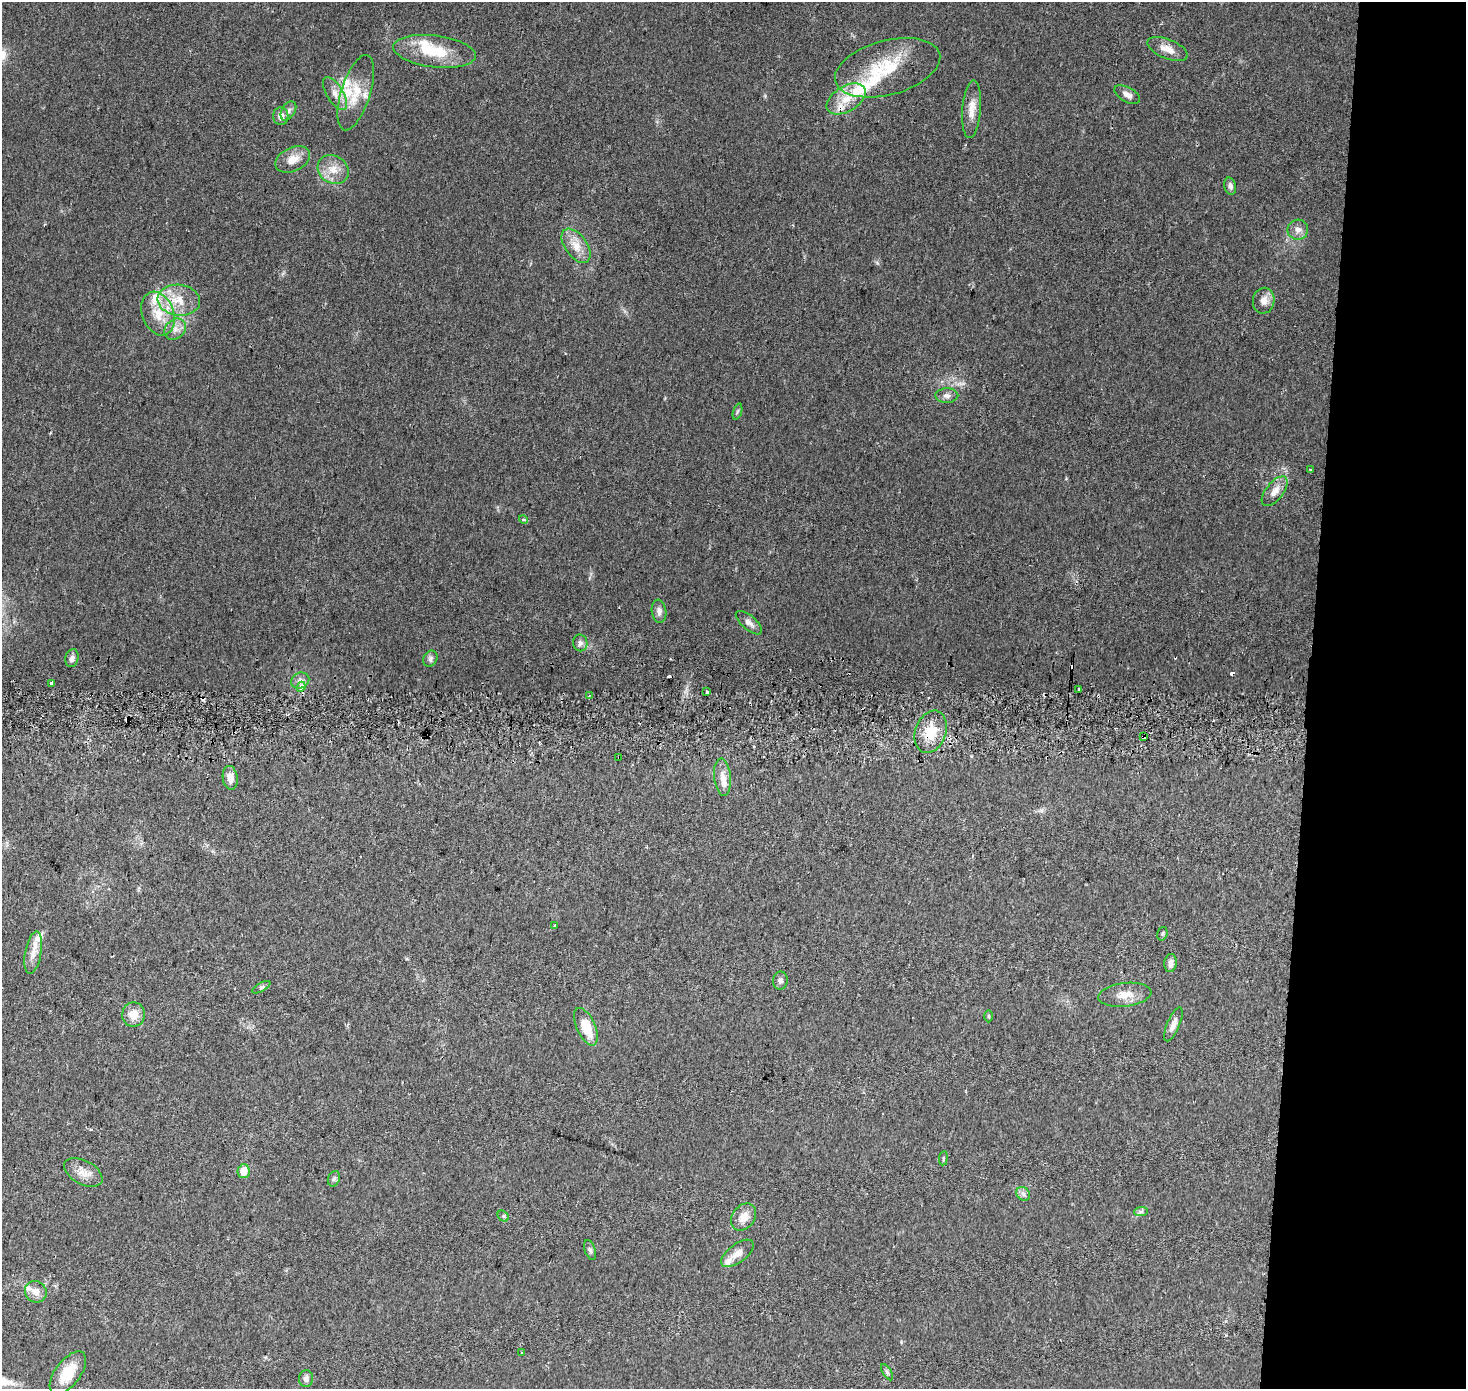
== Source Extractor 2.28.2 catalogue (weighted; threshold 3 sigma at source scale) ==
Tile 6 of 3 x 3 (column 3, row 2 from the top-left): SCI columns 2938-4401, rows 1674-3060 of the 4401 x 4707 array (HDU 1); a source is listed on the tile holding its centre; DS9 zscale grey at full resolution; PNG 1468 x 1391 px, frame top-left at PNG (2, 2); each listed source drawn as its Kron ellipse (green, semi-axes under 4 px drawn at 4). Shown black and unused: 11% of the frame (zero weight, under 2 of 3 exposures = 2% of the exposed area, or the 3 px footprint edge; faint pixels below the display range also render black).
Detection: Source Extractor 2.28.2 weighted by HDU 2 'WHT'; one run over the whole footprint, this tile lists its part. Background 0.0468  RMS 0.0074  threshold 0.0335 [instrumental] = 3 sigma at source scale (4.5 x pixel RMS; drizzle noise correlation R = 1.50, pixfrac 1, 0.0396/0.0396 arcsec/px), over >= 5 px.
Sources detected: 83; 1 inside a brighter object's white glare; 6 cosmic-ray / hot-pixel residue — neither listed nor drawn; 10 inside a brighter listed object's ellipse — not listed separately; the other 66 listed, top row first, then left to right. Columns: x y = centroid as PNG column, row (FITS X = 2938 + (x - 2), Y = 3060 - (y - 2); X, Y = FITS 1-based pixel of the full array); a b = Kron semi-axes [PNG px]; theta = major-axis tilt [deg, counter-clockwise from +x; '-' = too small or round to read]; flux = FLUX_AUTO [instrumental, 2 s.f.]
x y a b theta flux
1168 49 21 9 -22 8.3
434 51 41 16 -7 31
888 68 54 27 15 46
356 93 39 14 72 21
335 94 18 8 -59 7.1
1127 95 14 7 -29 4.4
846 99 21 12 31 16
972 109 29 9 85 9.3
288 111 10 6 58 2.7
281 116 9 7 -89 4.9
293 159 18 11 26 9.6
333 169 16 13 -33 11
1230 186 9 6 -75 2.4
1298 230 10 10 - 4.5
576 246 19 11 -54 11
179 300 21 15 -7 19
1264 301 13 11 78 6.4
158 314 22 15 -69 18
175 329 12 9 42 5.7
947 395 11 7 1 3.4
737 412 8 3 71 1.2
1310 470 2 2 - 0.78
1275 491 17 8 52 6.9
523 519 4 4 - 2
659 611 12 7 -80 3.6
749 623 16 7 -40 4
580 643 8 7 - 2.9
72 658 9 6 75 3.3
430 659 8 6 60 2.2
300 680 9 7 23 3.5
52 683 3 3 - 16
301 687 5 4 - 7.4
1078 689 3 3 - 2
707 692 3 3 - 4.2
589 695 3 3 - 0.97
931 732 22 15 70 19
1144 737 4 3 - 10
619 757 3 2 - 0.66
722 777 19 8 -85 6.2
230 778 12 7 -82 6.7
554 926 3 3 - 1.9
1162 934 7 5 72 1.3
33 953 21 8 80 7.3
1171 963 9 6 83 4.2
780 981 9 7 80 2.7
261 987 10 4 29 1.4
1125 995 26 11 7 11
133 1014 12 11 - 9.6
988 1016 6 4 -89 1
1173 1024 18 6 67 5.2
586 1027 20 9 -65 19
943 1158 7 3 82 0.94
244 1171 7 6 - 9.4
83 1172 21 12 -28 8.6
334 1179 8 6 68 1.7
1023 1194 7 6 - 2.2
1141 1212 7 4 1 1.6
503 1216 6 4 -45 1.4
744 1217 15 11 53 8.2
590 1250 10 5 -71 2
737 1253 19 9 37 6.8
36 1292 11 10 - 6
522 1353 3 2 - 0.81
887 1372 9 4 -58 1.5
68 1373 25 12 53 20
306 1379 8 7 - 3.1
Overlapping masked pixels (flux is a lower limit): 4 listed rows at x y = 846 99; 931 732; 1144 737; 619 757